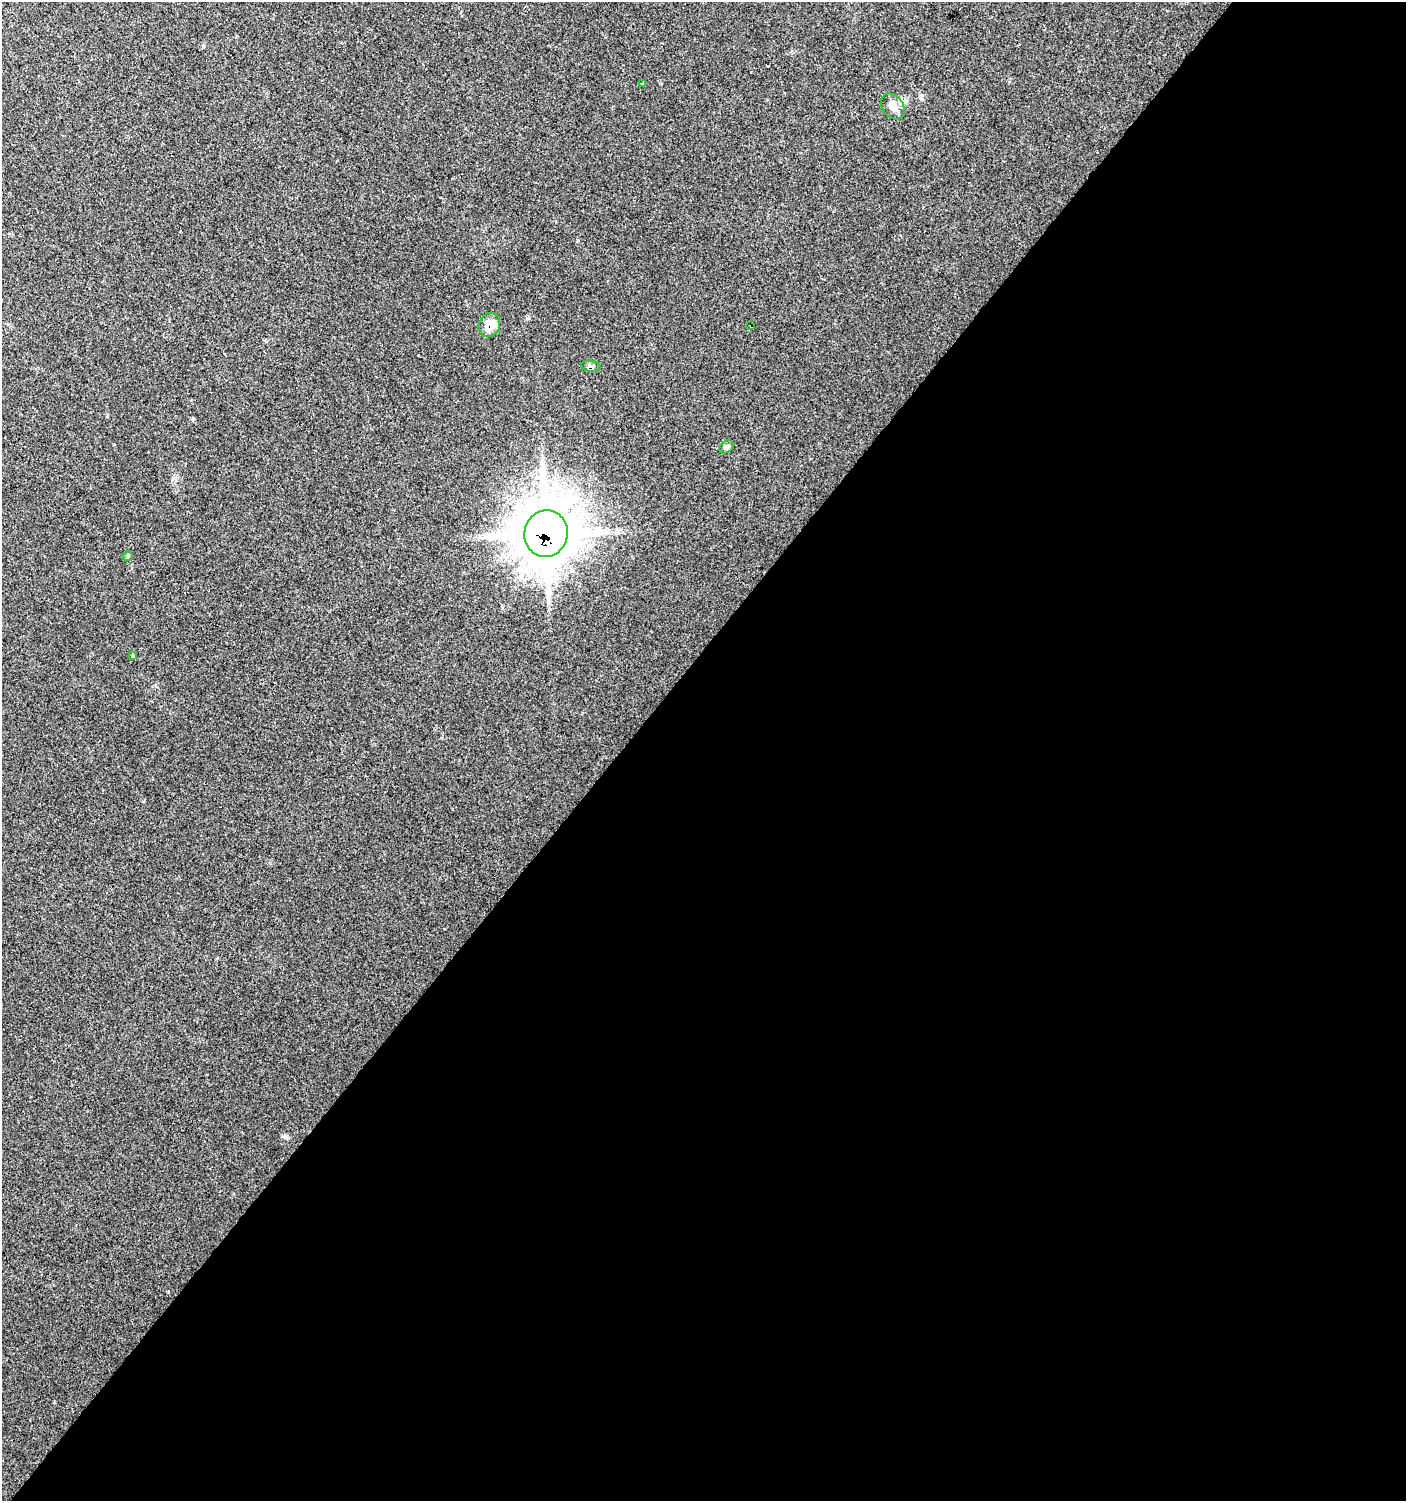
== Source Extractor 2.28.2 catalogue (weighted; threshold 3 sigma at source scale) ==
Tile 12 of 4 x 4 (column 4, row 3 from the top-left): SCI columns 4455-5858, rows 1506-3004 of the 6028 x 6010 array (HDU 1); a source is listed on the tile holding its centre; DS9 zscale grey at full resolution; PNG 1408 x 1503 px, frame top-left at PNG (2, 2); each listed source drawn as its Kron ellipse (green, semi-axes under 4 px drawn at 4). Shown black and unused: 56% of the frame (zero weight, under 2 of 3 exposures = <1% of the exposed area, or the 3 px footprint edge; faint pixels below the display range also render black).
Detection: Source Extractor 2.28.2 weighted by HDU 2 'WHT'; one run over the whole footprint, this tile lists its part. Background 0.0255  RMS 0.0047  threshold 0.0212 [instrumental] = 3 sigma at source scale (4.5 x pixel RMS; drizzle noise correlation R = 1.50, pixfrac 1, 0.0396/0.0396 arcsec/px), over >= 5 px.
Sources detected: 13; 3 cosmic-ray / hot-pixel residue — neither listed nor drawn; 1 inside a brighter listed object's ellipse — not listed separately; the other 9 listed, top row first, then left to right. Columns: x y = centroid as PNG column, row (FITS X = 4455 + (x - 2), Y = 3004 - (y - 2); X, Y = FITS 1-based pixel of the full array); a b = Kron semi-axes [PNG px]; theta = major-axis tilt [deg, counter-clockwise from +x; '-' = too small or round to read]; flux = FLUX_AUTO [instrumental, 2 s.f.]
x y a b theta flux
643 84 4 3 - 2.3
893 106 14 10 -54 4
489 325 12 10 63 6.3
751 326 4 3 - 2.3
591 366 9 5 -9 1.7
727 447 7 5 37 1.4
546 534 23 21 78 1700
128 556 5 4 - 0.69
133 656 4 3 - 4.6
Overlapping masked pixels (flux is a lower limit): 4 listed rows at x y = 489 325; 751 326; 591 366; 546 534